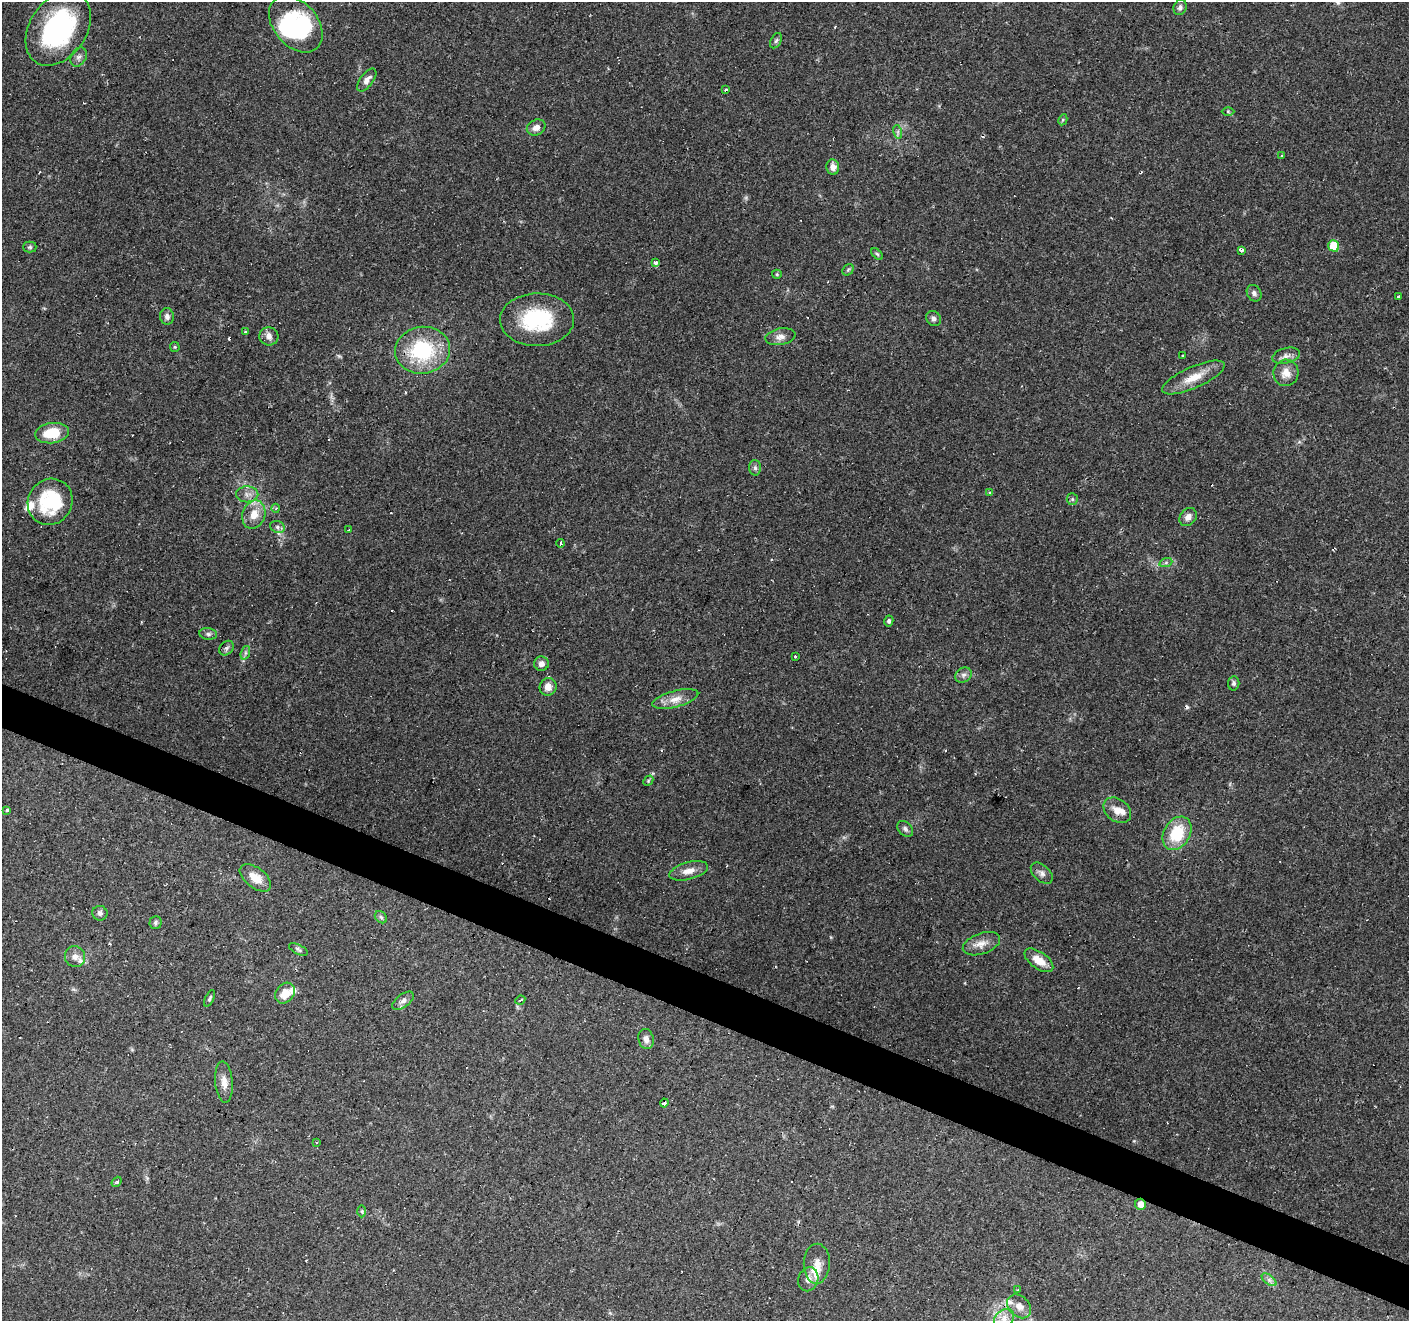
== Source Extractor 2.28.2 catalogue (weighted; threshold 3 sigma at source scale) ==
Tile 6 of 4 x 4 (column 2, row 2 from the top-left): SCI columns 1407-2813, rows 2844-4162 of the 5631 x 5751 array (HDU 1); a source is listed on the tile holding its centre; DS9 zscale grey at full resolution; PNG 1411 x 1323 px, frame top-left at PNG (2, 2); each listed source drawn as its Kron ellipse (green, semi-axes under 4 px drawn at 4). Shown black and unused: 3% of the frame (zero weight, under 2 of 3 exposures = <1% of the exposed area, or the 3 px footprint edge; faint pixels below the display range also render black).
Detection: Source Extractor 2.28.2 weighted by HDU 2 'WHT'; one run over the whole footprint, this tile lists its part. Background 0.0879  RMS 0.0051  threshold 0.0228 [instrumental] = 3 sigma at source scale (4.5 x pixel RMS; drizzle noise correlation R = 1.50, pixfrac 1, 0.0396/0.0396 arcsec/px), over >= 5 px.
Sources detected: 109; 1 too faint to see at this stretch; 2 inside a brighter object's white glare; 11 cosmic-ray / hot-pixel residue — neither listed nor drawn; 6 inside a brighter listed object's ellipse — not listed separately; the other 89 listed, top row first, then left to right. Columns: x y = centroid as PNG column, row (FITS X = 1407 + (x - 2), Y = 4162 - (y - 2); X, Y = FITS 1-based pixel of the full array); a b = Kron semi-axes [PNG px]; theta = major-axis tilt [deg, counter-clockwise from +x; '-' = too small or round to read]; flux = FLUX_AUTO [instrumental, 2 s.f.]
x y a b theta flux
1180 7 8 6 69 1.8
296 24 32 22 -49 31
58 29 40 28 55 79
776 41 8 5 62 1.1
79 57 10 7 59 1.8
367 80 13 6 52 2.7
725 90 3 3 - 2.7
1228 111 6 4 -1 0.64
1063 120 6 4 61 0.67
536 128 10 7 27 3.1
898 132 7 4 -73 1.2
1281 155 3 3 - 1.8
833 167 7 6 - 3.2
1334 246 6 5 - 17
30 247 6 5 - 0.92
1241 250 3 3 - 4.4
877 254 7 4 -45 0.77
655 263 4 3 - 1.7
848 270 6 5 - 0.83
777 274 5 4 - 0.65
1254 293 9 7 -60 1.7
1399 297 3 3 - 1
167 316 8 7 - 2.1
933 318 8 7 - 1.9
537 320 37 26 1 36
245 332 3 3 - 1.5
269 336 9 9 - 2.8
780 337 15 8 11 3.2
175 347 5 4 - 0.63
422 350 27 23 7 41
1183 356 4 3 - 0.74
1286 356 14 7 14 2.7
1286 373 13 12 - 5.2
1193 377 34 10 24 9.9
52 433 17 10 7 15
755 468 7 6 - 1.3
989 492 4 3 - 0.83
247 494 11 8 -1 3
1072 499 6 5 - 0.88
50 502 24 22 56 33
276 508 4 3 - 0.54
254 515 14 11 70 7.1
1188 517 10 8 51 3.2
277 527 7 6 - 1.4
349 530 3 2 - 0.46
560 543 4 3 - 0.82
1166 562 6 4 20 0.9
889 621 5 4 - 1.2
208 634 9 5 -7 1.4
227 648 8 6 44 1.3
245 653 7 4 71 1.2
795 656 3 3 - 1.4
541 664 7 7 - 2.7
963 675 9 7 33 1.8
1234 683 7 5 82 1.2
548 687 9 8 - 4.4
675 699 24 8 14 6
648 781 6 4 48 0.73
7 810 3 3 - 1.5
1117 810 15 11 -37 4.9
905 829 9 6 -46 1.6
1177 833 18 13 59 20
689 871 20 8 15 4.8
1042 873 13 8 -43 2.3
255 878 18 10 -37 6.5
100 913 7 7 - 1.6
381 917 7 5 -44 0.97
155 922 6 6 - 1.1
981 944 19 10 19 5
298 949 10 5 -27 1.1
75 957 10 10 - 3.8
1039 960 17 8 -35 7
285 993 11 9 53 6.4
210 998 9 4 65 0.97
520 1000 5 3 - 0.69
403 1001 12 6 37 2.3
646 1039 10 7 -75 2.5
224 1082 21 8 -85 4.6
664 1103 4 3 - 58
317 1143 3 3 - 1.1
117 1182 6 4 51 0.94
1141 1204 5 5 - 4.9
362 1211 6 4 -89 0.86
817 1264 20 13 89 5.9
808 1279 12 10 70 3
1269 1280 8 4 -37 1.6
1018 1290 3 3 - 0.69
1019 1306 13 10 -44 4.5
1004 1319 11 8 40 4.1
Overlapping masked pixels (flux is a lower limit): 1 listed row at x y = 1141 1204